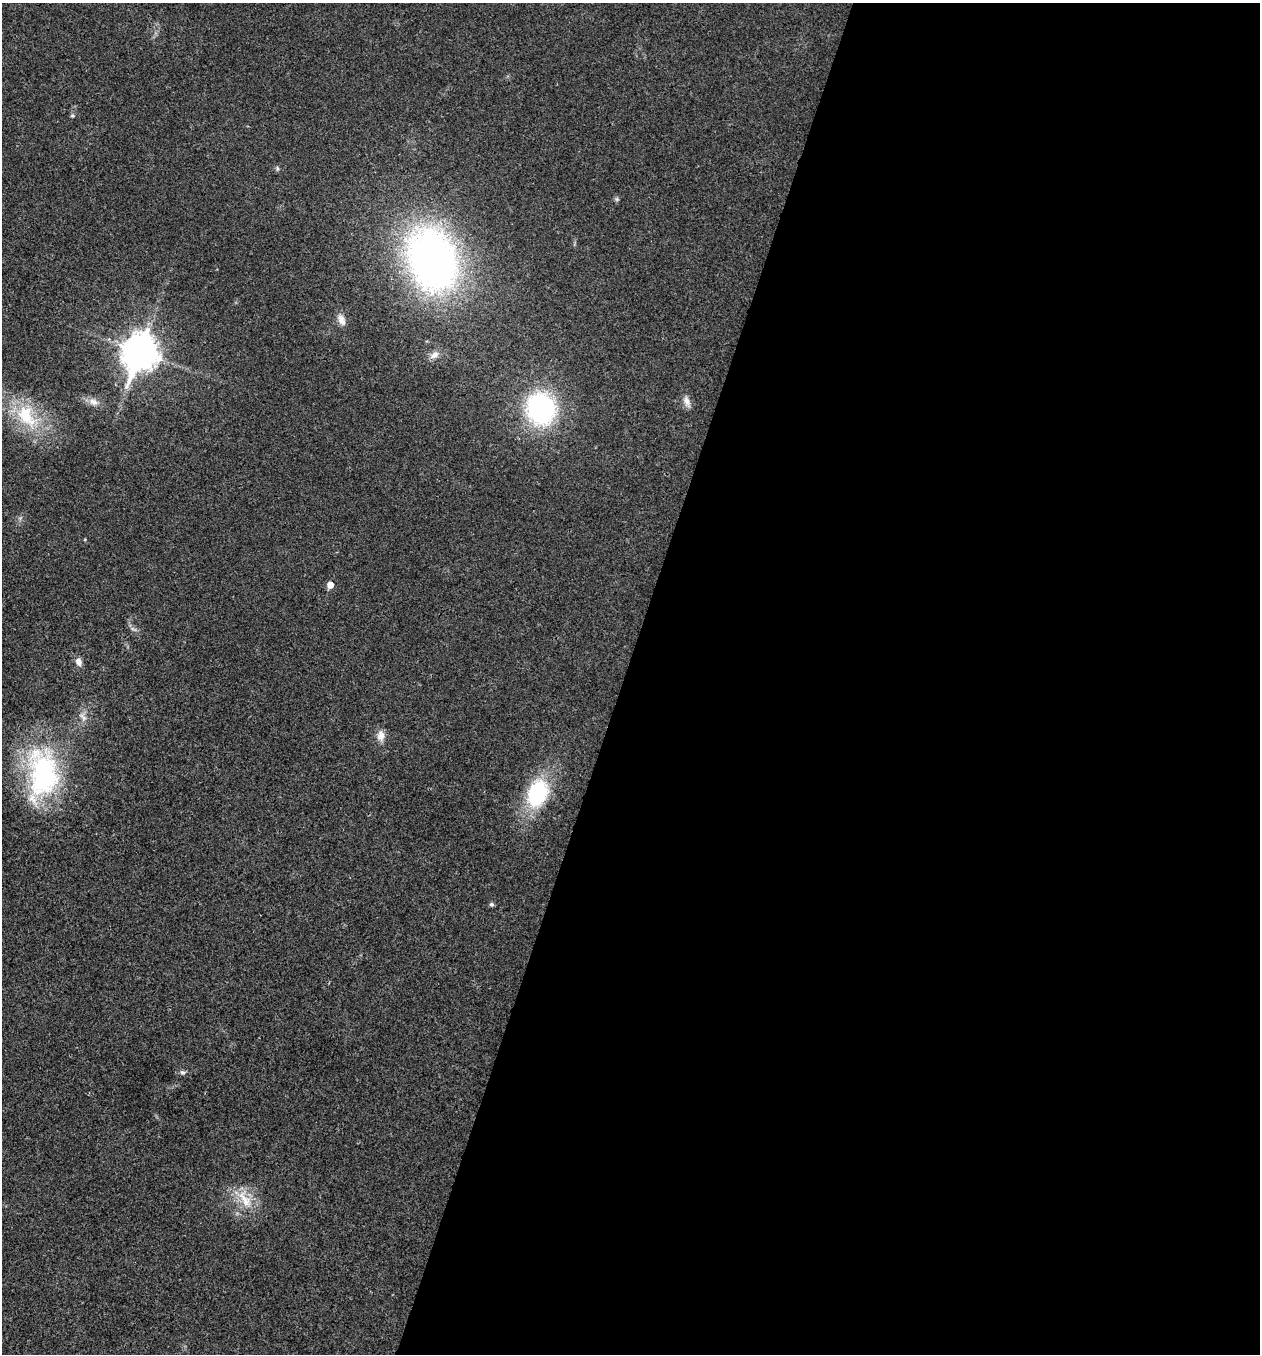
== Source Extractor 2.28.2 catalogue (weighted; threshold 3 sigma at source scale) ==
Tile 12 of 4 x 4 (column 4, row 3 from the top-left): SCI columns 4038-5295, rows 1355-2706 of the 5430 x 5417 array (HDU 1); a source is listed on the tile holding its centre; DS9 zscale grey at full resolution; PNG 1262 x 1356 px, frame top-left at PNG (2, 3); no overlay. Shown black and unused: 51% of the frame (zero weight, under 3 of 4 exposures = <1% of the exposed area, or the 3 px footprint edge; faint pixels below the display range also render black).
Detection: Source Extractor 2.28.2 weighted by HDU 2 'WHT'; one run over the whole footprint, this tile lists its part. Background 0.0221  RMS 0.0041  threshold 0.0182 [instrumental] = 3 sigma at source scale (4.5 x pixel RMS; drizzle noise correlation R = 1.50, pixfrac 1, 0.05/0.05 arcsec/px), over >= 5 px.
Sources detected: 21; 1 inside a brighter object's white glare — not listed; the other 20 listed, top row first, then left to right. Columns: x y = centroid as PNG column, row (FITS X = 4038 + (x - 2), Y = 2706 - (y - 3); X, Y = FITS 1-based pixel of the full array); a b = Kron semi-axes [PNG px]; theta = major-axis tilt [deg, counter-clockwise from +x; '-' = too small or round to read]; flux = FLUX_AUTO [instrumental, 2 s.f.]
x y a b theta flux
72 116 6 4 -19 0.59
277 168 7 4 -89 0.65
617 199 6 6 - 0.72
432 260 51 38 -70 240
341 320 16 9 -70 2.9
140 352 14 11 70 710
434 355 14 8 34 2.5
93 402 14 8 -20 2.9
687 402 16 7 -70 2.5
541 409 27 24 -71 70
26 416 39 22 -56 24
330 585 6 5 - 3.6
78 662 10 7 -79 2.4
83 717 16 6 -51 2.2
381 736 14 10 87 3.2
43 772 79 39 88 66
537 793 27 19 72 37
492 904 6 6 - 0.8
182 1072 7 6 - 1
245 1199 30 13 -57 9.9